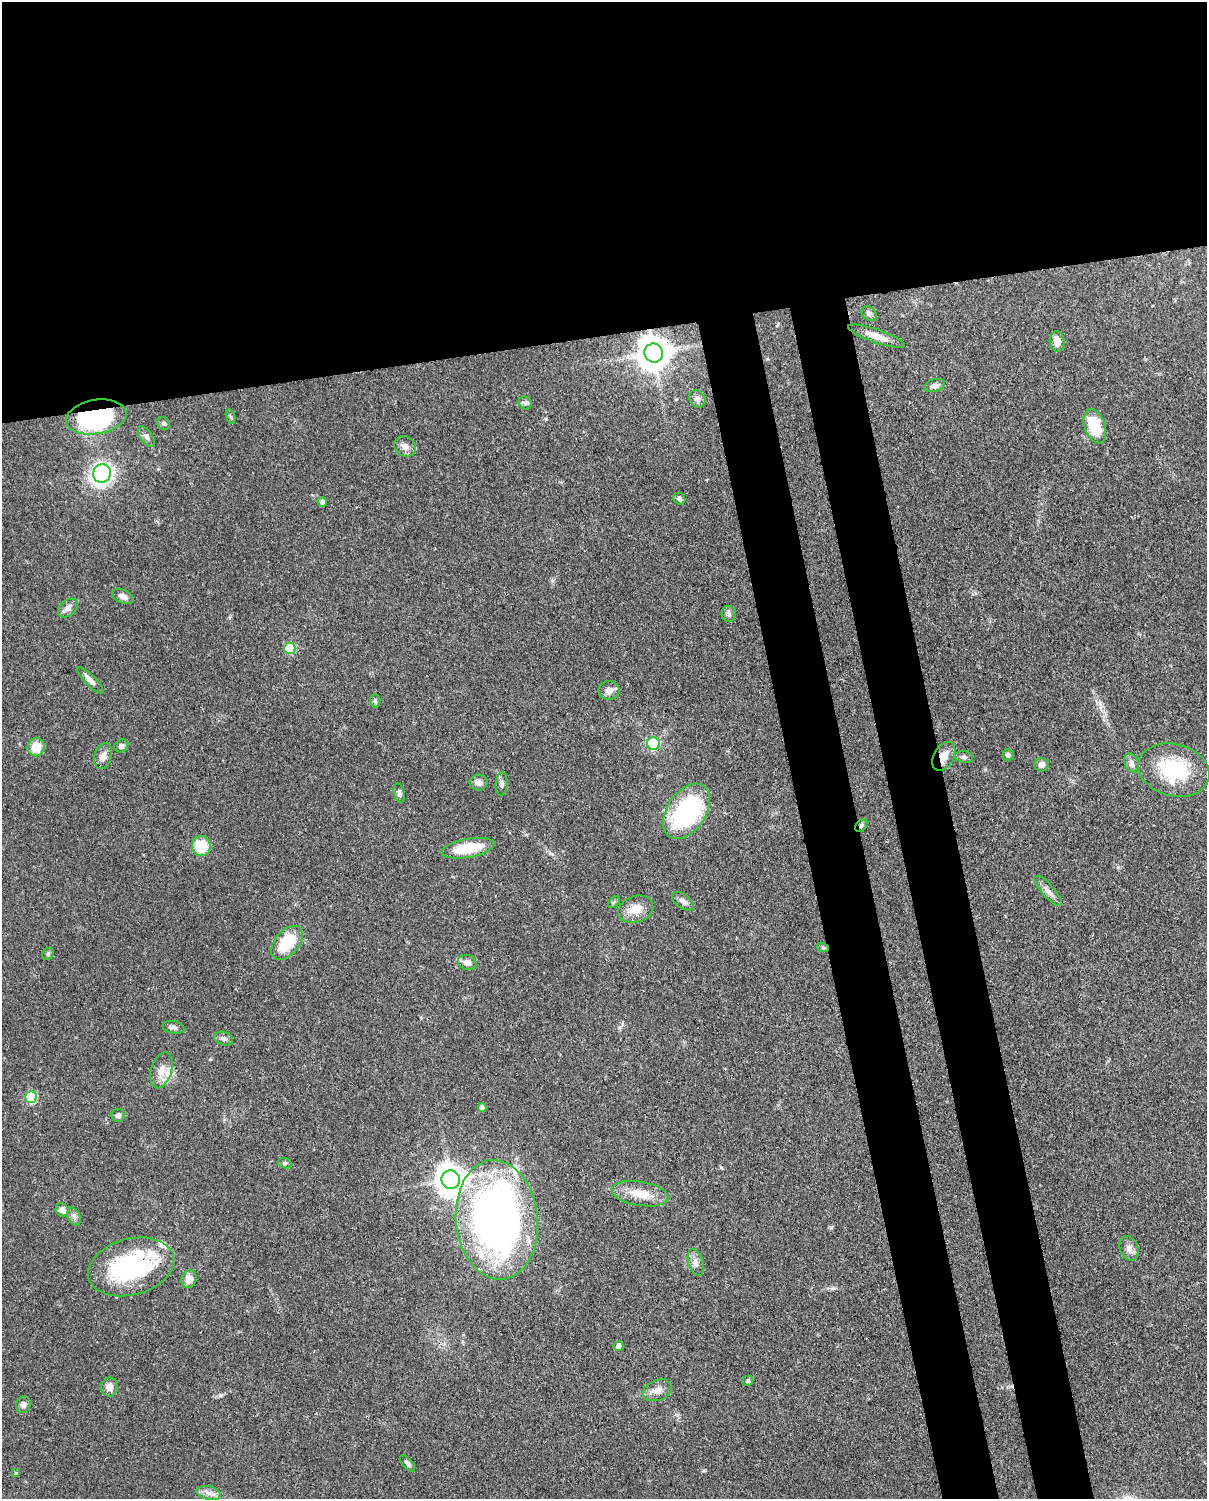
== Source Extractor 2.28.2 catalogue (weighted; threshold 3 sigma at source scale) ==
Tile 2 of 4 x 3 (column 2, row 1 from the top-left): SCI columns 1294-2498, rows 3256-4752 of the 4999 x 4902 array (HDU 1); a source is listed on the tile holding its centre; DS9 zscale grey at full resolution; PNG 1209 x 1501 px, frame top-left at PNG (2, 2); each listed source drawn as its Kron ellipse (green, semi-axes under 4 px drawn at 4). Shown black and unused: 30% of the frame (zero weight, under 3 of 4 exposures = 7% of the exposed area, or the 3 px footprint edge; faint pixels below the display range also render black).
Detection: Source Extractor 2.28.2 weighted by HDU 2 'WHT'; one run over the whole footprint, this tile lists its part. Background 0.087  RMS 0.0039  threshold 0.0175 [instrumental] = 3 sigma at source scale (4.5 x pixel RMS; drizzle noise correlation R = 1.50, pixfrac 1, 0.05/0.05 arcsec/px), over >= 5 px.
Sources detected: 77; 1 inside a brighter object's white glare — neither listed nor drawn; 4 inside a brighter listed object's ellipse — not listed separately; the other 72 listed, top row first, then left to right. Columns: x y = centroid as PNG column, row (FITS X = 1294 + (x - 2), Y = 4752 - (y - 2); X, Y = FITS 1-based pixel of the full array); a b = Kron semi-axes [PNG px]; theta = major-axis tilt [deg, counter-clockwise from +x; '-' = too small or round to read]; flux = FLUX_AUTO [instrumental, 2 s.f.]
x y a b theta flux
869 313 8 6 -41 1.4
876 336 30 6 -19 4.7
1057 341 10 7 -87 3.2
654 353 9 9 - 760
934 385 10 6 15 1.7
697 399 9 7 -51 1.5
525 403 7 6 - 0.96
96 417 30 17 9 53
230 417 8 3 -71 0.56
164 423 7 6 - 0.91
1095 426 18 10 -70 14
146 437 12 6 -56 1.5
405 446 11 9 -32 2.4
102 473 9 8 - 140
679 499 6 5 - 1
322 502 5 4 - 1.4
123 596 11 6 -26 1.9
68 608 11 7 41 2
729 614 8 7 - 1.1
290 648 5 5 - 20
90 680 17 5 -45 2.4
609 690 10 9 - 2.5
375 701 6 5 - 0.75
653 743 6 6 - 19
121 746 7 6 - 1.2
36 747 9 8 - 6.5
1008 755 5 5 - 1.2
103 756 13 8 74 2.4
944 756 15 10 60 4.5
964 757 9 5 -10 0.94
1131 763 10 7 -72 1.8
1041 764 7 7 - 1.7
1174 770 36 26 -15 24
478 783 9 8 - 2.1
502 784 11 6 86 1.3
399 793 9 5 -77 1.2
687 811 31 19 56 46
861 825 7 5 50 0.78
201 846 10 9 - 11
468 848 27 9 10 14
1048 891 19 6 -48 2.3
683 901 12 7 -37 1.8
614 902 7 4 45 0.64
636 909 18 13 20 5.9
287 943 20 12 50 15
823 948 6 4 -20 0.54
48 954 6 5 - 0.7
467 962 9 7 -18 2.6
174 1027 11 6 -11 1.2
223 1039 10 6 -17 1.3
161 1070 19 10 73 4.3
31 1097 6 5 - 28
482 1107 4 4 - 1.5
118 1115 6 6 - 1.4
285 1163 7 5 -18 0.68
451 1180 9 9 - 530
640 1194 28 12 -9 7.8
62 1210 7 6 - 2
74 1216 9 6 -64 1.2
497 1220 60 41 -84 210
1129 1248 13 9 -71 2.2
696 1262 14 7 -74 2.1
131 1267 44 28 15 48
189 1279 9 7 70 3.5
619 1346 5 5 - 2.1
748 1381 5 5 - 0.58
109 1387 9 8 - 2.7
657 1390 15 10 22 3.2
23 1405 8 7 - 1.5
407 1463 10 5 -48 1.1
16 1473 4 3 - 0.44
209 1493 12 6 -13 2.2
Overlapping masked pixels (flux is a lower limit): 4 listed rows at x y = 96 417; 944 756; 861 825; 131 1267